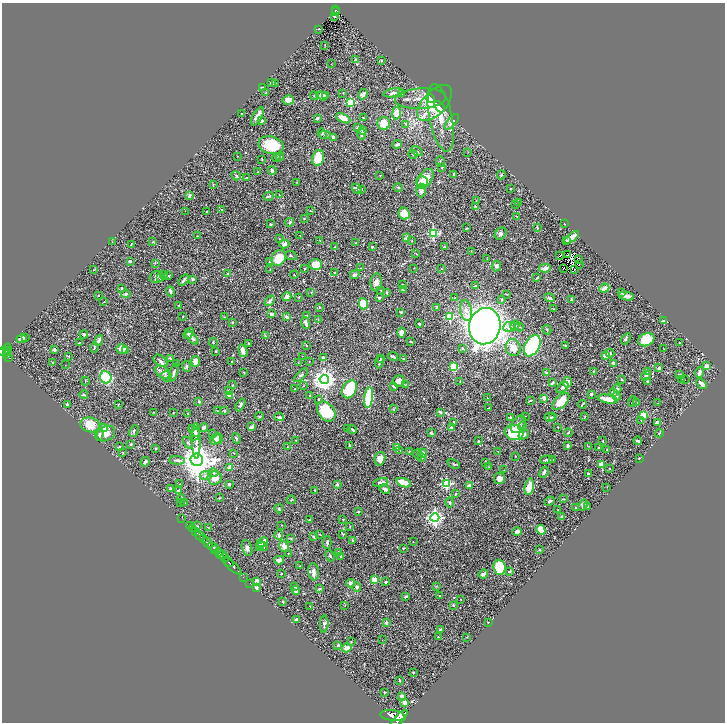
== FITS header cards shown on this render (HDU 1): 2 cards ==
NAXIS1  =                 1446
NAXIS2  =                 1440

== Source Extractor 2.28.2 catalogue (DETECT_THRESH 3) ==
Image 1446 x 1440 px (HDU 1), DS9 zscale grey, zoomed out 1/2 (1 PNG px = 2 x 2 image px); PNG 727 x 724 px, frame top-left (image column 2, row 1439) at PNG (2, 3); each listed source drawn as its Kron ellipse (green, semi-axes under 4 px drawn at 4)
Background 0.539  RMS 0.022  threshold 0.0668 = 3 sigma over >= 5 px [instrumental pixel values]
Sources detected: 555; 42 cannot appear on this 1/2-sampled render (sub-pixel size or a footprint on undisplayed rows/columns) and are neither listed nor drawn; of the other 513, the 500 brightest by FLUX_AUTO listed and drawn (13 fainter detections omitted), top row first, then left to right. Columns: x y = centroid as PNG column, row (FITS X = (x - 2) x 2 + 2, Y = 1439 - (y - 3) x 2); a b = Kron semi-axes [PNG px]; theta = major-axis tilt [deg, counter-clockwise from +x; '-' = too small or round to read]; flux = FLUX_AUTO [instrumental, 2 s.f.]
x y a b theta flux
336 10 4 2 - 70
336 12 2 1 - 9
335 16 2 2 - 6
319 29 3 2 - 2.2
325 45 3 2 - 1.4
356 60 3 3 - 3.7
381 60 3 2 - 3
331 64 3 2 - 1.3
271 83 4 3 - 8.8
275 83 2 2 - 2
262 88 3 3 - 5.1
265 93 3 2 - 2.5
343 93 3 2 - 1.9
393 93 10 4 11 13
402 93 3 2 - 2.4
363 94 5 3 - 20
314 96 4 2 - 3.1
322 96 6 3 -20 22
326 96 3 3 - 11
421 99 25 10 3 62
431 99 4 3 - 33
288 100 5 5 - 28
350 102 3 3 - 280
435 103 22 11 48 160
439 107 6 3 -49 33
397 113 6 3 82 43
241 114 2 1 - 2.5
257 116 10 4 61 28
317 118 3 3 - 4.4
343 118 7 4 -27 55
363 118 3 2 - 2.2
441 118 34 11 -79 82
261 121 4 3 - 15
452 122 9 4 48 21
384 123 6 6 - 53
406 124 3 3 - 3.4
357 128 3 3 - 4.2
363 130 4 3 - 4.9
322 134 5 4 - 6.4
361 134 5 3 - 7.5
325 135 6 3 -11 5.7
334 138 4 3 - 17
397 144 4 2 - 10
271 145 13 9 -14 130
417 151 7 2 -30 4.2
468 152 3 2 - 1.5
413 154 4 2 - 3.9
238 156 2 2 - 1.5
280 156 4 3 - 4.6
276 158 4 3 - 4.8
318 158 8 6 74 100
262 159 3 2 - 2.9
440 162 5 3 - 5.3
442 168 3 3 - 2.7
272 170 4 3 - 7.7
258 172 4 2 - 1.9
454 174 3 2 - 5.7
380 175 2 2 - 1.9
501 175 4 3 - 4
236 176 5 3 - 6.4
247 177 2 2 - 2.4
425 179 11 6 55 72
297 182 3 2 - 2.1
422 182 6 5 - 33
213 184 3 2 - 1.9
398 187 4 2 - 3.4
357 189 5 3 - 8.1
362 189 3 2 - 1.9
510 189 2 2 - 3.2
421 190 7 5 -89 24
190 195 4 2 - 5.9
279 195 3 2 - 1.3
268 196 5 2 - 6.3
476 201 2 2 - 1.7
518 202 2 2 - 6.5
516 204 3 2 - 2
476 206 3 3 - 4.4
222 209 2 2 - 1.7
185 211 2 2 - 1.4
207 211 2 2 - 11
311 211 3 2 - 1.9
404 214 6 5 - 63
516 216 3 2 - 2.1
304 218 3 2 - 3.2
290 222 4 4 - 9
270 224 3 2 - 3.4
564 224 2 2 - 4.1
537 227 4 2 - 2.6
467 228 3 2 - 2.1
433 233 4 3 - 380
501 234 7 5 47 10
300 235 2 1 - 1.8
197 236 3 2 - 1.4
572 237 9 3 39 35
406 238 4 3 - 11
280 239 3 3 - 3.3
320 240 3 2 - 2.9
566 240 3 3 - 4
412 241 2 2 - 1.6
112 242 3 2 - 1.4
153 242 3 2 - 2.1
355 243 2 2 - 1.7
131 244 3 2 - 2.2
284 244 5 4 - 14
335 247 2 2 - 3.1
372 247 3 2 - 4.6
444 247 3 2 - 3
471 251 3 1 - 1.5
416 254 2 2 - 1.9
568 254 2 1 - 1.9
291 256 6 2 -25 4.3
560 256 3 1 - 1.7
279 258 8 6 51 94
487 259 2 2 - 1.6
578 260 2 1 - 2.2
130 261 3 2 - 7.3
270 262 2 2 - 6.5
155 263 3 2 - 2.6
579 264 2 1 - 2.4
316 265 6 5 - 81
496 266 5 4 - 9.9
361 268 2 1 - 1.6
414 268 2 2 - 1.4
545 268 6 3 10 18
305 269 3 2 - 3.8
441 269 2 1 - 1.5
563 269 2 1 - 1.9
93 270 3 2 - 1.6
270 270 3 2 - 1.4
575 270 2 1 - 2.8
228 273 2 2 - 1.7
335 273 3 2 - 4.5
163 274 4 3 - 5.6
294 275 4 2 - 2.6
355 275 5 4 - 6.6
169 276 3 2 - 4.6
156 277 7 5 16 12
160 278 4 3 - 4.9
537 278 4 2 - 3.5
193 279 3 2 - 13
184 280 6 2 50 9.9
376 282 9 5 85 19
402 284 3 2 - 3
475 286 3 2 - 3.4
122 288 3 2 - 4.6
604 288 5 4 - 27
381 290 2 2 - 2.1
403 290 3 2 - 3.7
170 291 5 3 - 8.3
311 292 2 1 - 1.6
386 292 3 2 - 3.6
622 293 3 3 - 3.6
126 294 4 4 - 5.9
507 294 3 2 - 2.5
98 296 2 2 - 4.2
626 296 8 3 -9 35
287 297 5 3 - 20
299 297 3 2 - 2.5
379 298 2 2 - 13
454 298 2 1 - 1.5
549 298 5 3 - 8.9
502 299 2 2 - 8.1
571 299 3 2 - 4
270 301 6 3 46 9
104 302 3 2 - 1.5
363 304 6 4 -75 89
179 305 2 2 - 3
319 307 3 2 - 1.8
437 307 3 2 - 7
553 309 3 2 - 2.1
466 310 10 6 -79 25
401 312 3 3 - 4.4
271 314 4 4 - 8.6
307 315 2 2 - 4
183 316 2 1 - 1.6
450 316 3 3 - 200
224 317 3 2 - 2
287 317 3 3 - 14
318 320 2 2 - 1.4
663 321 4 2 - 7.8
232 322 3 3 - 3
306 323 6 3 -71 19
419 324 2 2 - 13
485 326 18 15 77 4400
515 326 5 4 - 8.8
510 327 6 5 - 22
519 327 4 2 - 3.2
547 330 5 3 - 4.5
401 332 5 4 - 20
189 333 6 4 51 11
84 334 4 2 - 9.7
265 336 2 2 - 3.2
26 337 2 2 - 2.2
192 338 8 4 -46 15
21 339 5 3 - 16
626 339 6 3 55 5.9
99 340 6 3 68 15
646 340 8 6 22 82
79 342 3 2 - 1.9
213 342 4 3 - 4.2
411 342 3 2 - 2.5
249 343 2 2 - 3.4
680 343 3 2 - 2.7
306 345 3 2 - 3.6
565 345 4 3 - 2.9
532 346 11 7 62 470
94 348 5 2 - 3.6
462 348 4 3 - 3.7
513 348 9 7 -73 39
7 349 5 3 - 270
122 349 5 5 - 26
664 349 2 2 - 1.6
54 350 3 3 - 10
126 350 4 3 - 5.3
4 351 7 3 7 370
216 351 2 2 - 3
243 351 6 3 -72 39
8 353 2 1 - 41
610 353 4 2 - 3.5
6 355 2 2 - 120
605 355 2 2 - 54
68 356 4 2 - 2.8
302 356 2 1 - 1.8
9 357 4 2 - 110
393 357 5 2 - 8.8
170 358 4 3 - 4.2
323 358 4 3 - 9.7
380 359 3 3 - 3.5
404 359 3 3 - 4.1
160 361 8 5 -39 11
196 361 5 4 - 35
231 362 2 2 - 2.9
298 362 2 1 - 1.6
309 362 2 1 - 1.5
379 362 6 2 80 6.3
53 363 3 2 - 2.6
176 363 3 2 - 2.9
614 363 3 3 - 14
65 365 2 1 - 1.2
187 366 5 3 - 4.2
706 366 4 3 - 20
454 367 4 3 - 160
659 368 3 2 - 13
593 371 3 2 - 3
163 372 9 5 -34 23
174 372 9 3 72 11
244 372 2 2 - 2.8
647 372 3 2 - 2.3
699 372 6 3 69 17
547 373 2 2 - 22
301 375 9 3 44 6.7
679 375 3 3 - 3.2
166 376 6 5 - 12
646 376 5 3 - 6
106 377 6 5 - 220
324 379 5 4 - 2800
682 379 3 2 - 2.1
622 380 4 3 - 4.2
685 380 2 1 - 3.7
85 381 4 2 - 2.3
399 381 6 5 - 23
460 381 3 2 - 2.6
648 381 3 2 - 3.8
567 382 5 4 - 42
552 383 4 2 - 5.7
701 384 6 3 -48 26
232 385 2 1 - 2
405 385 3 2 - 2.2
303 386 3 2 - 1.6
394 386 4 2 - 9.6
562 387 7 4 36 8.7
617 388 4 3 - 7.2
295 389 3 2 - 5
349 389 9 6 62 190
228 391 4 2 - 3.5
613 392 4 4 - 16
591 394 2 2 - 15
84 395 4 3 - 4.3
230 395 3 3 - 34
310 396 3 2 - 2.1
617 396 4 3 - 4.8
369 398 10 4 83 250
487 398 2 2 - 1.4
544 398 2 2 - 42
318 399 2 2 - 3.2
607 399 10 3 -11 64
530 401 4 2 - 3.5
199 402 2 2 - 4.6
561 402 10 5 44 75
632 402 5 2 - 4.2
637 402 4 2 - 3
658 403 3 1 - 1.3
67 404 3 3 - 4.6
118 404 3 2 - 1.6
582 404 4 2 - 5.9
240 405 7 3 61 8.2
489 408 2 2 - 2
393 409 3 3 - 3.3
217 411 4 2 - 3.2
224 411 2 2 - 6.4
153 412 3 2 - 1.6
326 412 11 8 -51 140
440 412 3 3 - 11
173 413 2 2 - 1.5
188 414 4 2 - 2.4
644 415 4 4 - 98
259 416 4 3 - 3.9
525 416 3 2 - 1.7
552 416 2 2 - 1.4
585 416 3 2 - 1.7
279 417 5 3 - 7.5
510 417 4 3 - 4.5
550 417 5 3 - 6.7
641 420 3 2 - 2.9
454 422 3 2 - 5.8
657 422 3 3 - 18
518 424 10 6 56 18
90 425 10 7 -16 66
523 426 5 4 - 7.7
251 427 4 3 - 14
451 427 3 3 - 6.7
558 427 2 1 - 1.8
103 428 4 4 - 19
204 428 4 3 - 10
347 429 3 2 - 2.7
352 430 5 2 - 8
134 431 6 2 66 4.5
194 431 7 4 -47 16
514 432 9 7 -15 210
568 432 4 3 - 4.9
431 433 3 2 - 4.7
659 433 4 2 - 1.9
99 434 6 3 86 9.5
106 434 10 7 25 34
213 434 3 2 - 1.7
195 435 6 3 68 11
524 435 6 4 35 11
236 438 5 3 - 8.6
215 439 6 5 - 21
218 439 5 5 - 19
296 440 3 2 - 1.3
196 441 18 3 -89 18
478 441 2 2 - 5.1
603 441 3 3 - 3.5
638 441 4 3 - 11
188 443 6 3 -57 7.9
131 444 3 3 - 3.7
349 445 4 2 - 5.1
568 446 4 3 - 7.5
589 446 2 1 - 1.4
119 447 3 2 - 2.9
287 447 3 2 - 1.7
397 447 4 4 - 22
598 448 2 2 - 4
156 449 2 2 - 16
400 450 3 2 - 2.1
607 450 3 2 - 2
409 451 3 3 - 3.1
123 452 2 1 - 2
498 452 3 2 - 2.3
234 453 3 2 - 1.5
423 453 4 3 - 18
418 454 5 3 - 9.7
515 456 2 2 - 2.4
422 457 3 2 - 10
639 458 2 2 - 5.8
380 459 7 5 75 33
552 459 2 2 - 2.3
177 460 8 3 -6 8.7
197 460 6 6 - 8300
547 460 6 3 4 9.9
145 462 5 3 - 12
485 462 4 3 - 3.7
454 464 6 2 -23 4
601 464 4 3 - 34
489 467 4 2 - 2.7
230 468 4 2 - 37
610 469 2 1 - 2.6
504 470 2 1 - 1.4
544 472 6 3 63 8.3
214 473 5 3 - 6.8
588 473 3 3 - 4.4
206 475 6 4 7 12
215 478 7 6 - 44
499 478 5 5 - 21
381 483 8 4 13 11
404 483 8 4 -18 57
180 484 2 2 - 2.5
229 484 3 2 - 5.1
337 484 2 2 - 15
446 484 3 3 - 300
469 485 2 2 - 30
529 487 8 4 78 76
607 487 3 2 - 1.3
171 488 3 2 - 4.8
385 489 5 3 - 13
315 490 2 2 - 2.7
178 491 4 2 - 4.1
456 494 3 2 - 3.4
181 498 4 3 - 4.7
219 498 2 2 - 2
563 499 4 2 - 3.4
291 500 4 1 - 1.9
549 501 5 3 - 8.3
180 502 2 2 - 1.6
450 502 5 4 - 5.7
184 503 2 2 - 3.1
583 505 6 4 68 5.8
588 507 2 2 - 4.9
575 508 2 2 - 1.8
279 509 5 2 - 4.4
558 510 2 2 - 3
358 512 3 2 - 2.9
561 516 3 3 - 9.6
181 518 3 1 - 5.6
435 518 4 4 - 1400
343 519 2 2 - 3.9
310 520 3 2 - 3.6
282 525 2 2 - 1.7
189 526 2 1 - 14
197 526 2 2 - 1.5
350 527 3 2 - 3.2
209 528 3 2 - 1.6
192 529 3 2 - 120
541 530 5 4 - 58
196 532 4 2 - 140
517 532 4 4 - 19
320 534 3 2 - 1.7
343 534 3 2 - 2.3
279 535 5 3 - 8.3
200 536 5 2 - 580
314 537 3 3 - 6.8
291 538 4 3 - 3.3
203 539 2 1 - 120
352 540 3 3 - 3.9
262 542 5 4 - 27
413 542 2 2 - 1.5
208 543 6 3 -50 1200
327 543 6 3 -88 5.5
260 545 4 4 - 8.3
284 546 5 4 - 26
213 547 6 3 -22 480
262 547 6 4 12 13
247 548 8 5 -74 13
403 548 3 2 - 3.1
215 550 2 2 - 170
539 550 2 2 - 7.3
338 552 3 3 - 6.8
219 554 6 3 -47 490
288 554 2 2 - 1.6
223 555 4 2 - 270
330 556 6 3 -70 5.7
341 556 4 3 - 3.9
225 557 4 2 - 210
279 560 5 3 - 17
228 562 6 2 -38 700
233 566 11 2 -42 810
300 566 2 1 - 1.7
500 567 7 6 - 160
314 572 8 5 -83 15
509 572 4 3 - 4.2
281 574 2 1 - 1.8
483 574 5 3 - 17
243 577 2 1 - 17
374 580 2 2 - 98
257 581 4 3 - 13
385 582 2 2 - 17
250 583 2 1 - 13
351 583 4 3 - 13
294 586 3 2 - 2.2
436 586 3 2 - 1.8
357 587 4 4 - 9.2
256 588 3 3 - 9.5
319 589 4 3 - 4.5
296 590 4 4 - 13
440 596 3 2 - 2.1
405 597 4 3 - 5.6
461 599 2 2 - 1.3
283 602 2 2 - 3
453 605 3 2 - 6.4
310 606 2 1 - 2.5
345 606 2 2 - 1.8
296 620 3 2 - 11
488 622 3 1 - 1.8
386 623 3 3 - 8.3
324 624 8 4 86 11
441 630 4 3 - 9.2
438 637 3 2 - 2.2
467 637 2 2 - 1.8
382 640 2 1 - 2.4
351 642 3 2 - 2.3
338 646 3 2 - 11
347 648 5 4 - 37
413 672 2 2 - 3.5
399 681 3 3 - 3.1
384 692 3 1 - 1.8
402 696 4 3 - 24
404 702 4 3 - 18
392 715 12 5 -7 3200
399 719 12 3 47 1900
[13 fainter detections neither listed nor drawn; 42 sub-pixel or undisplayed-footprint detections neither listed nor drawn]